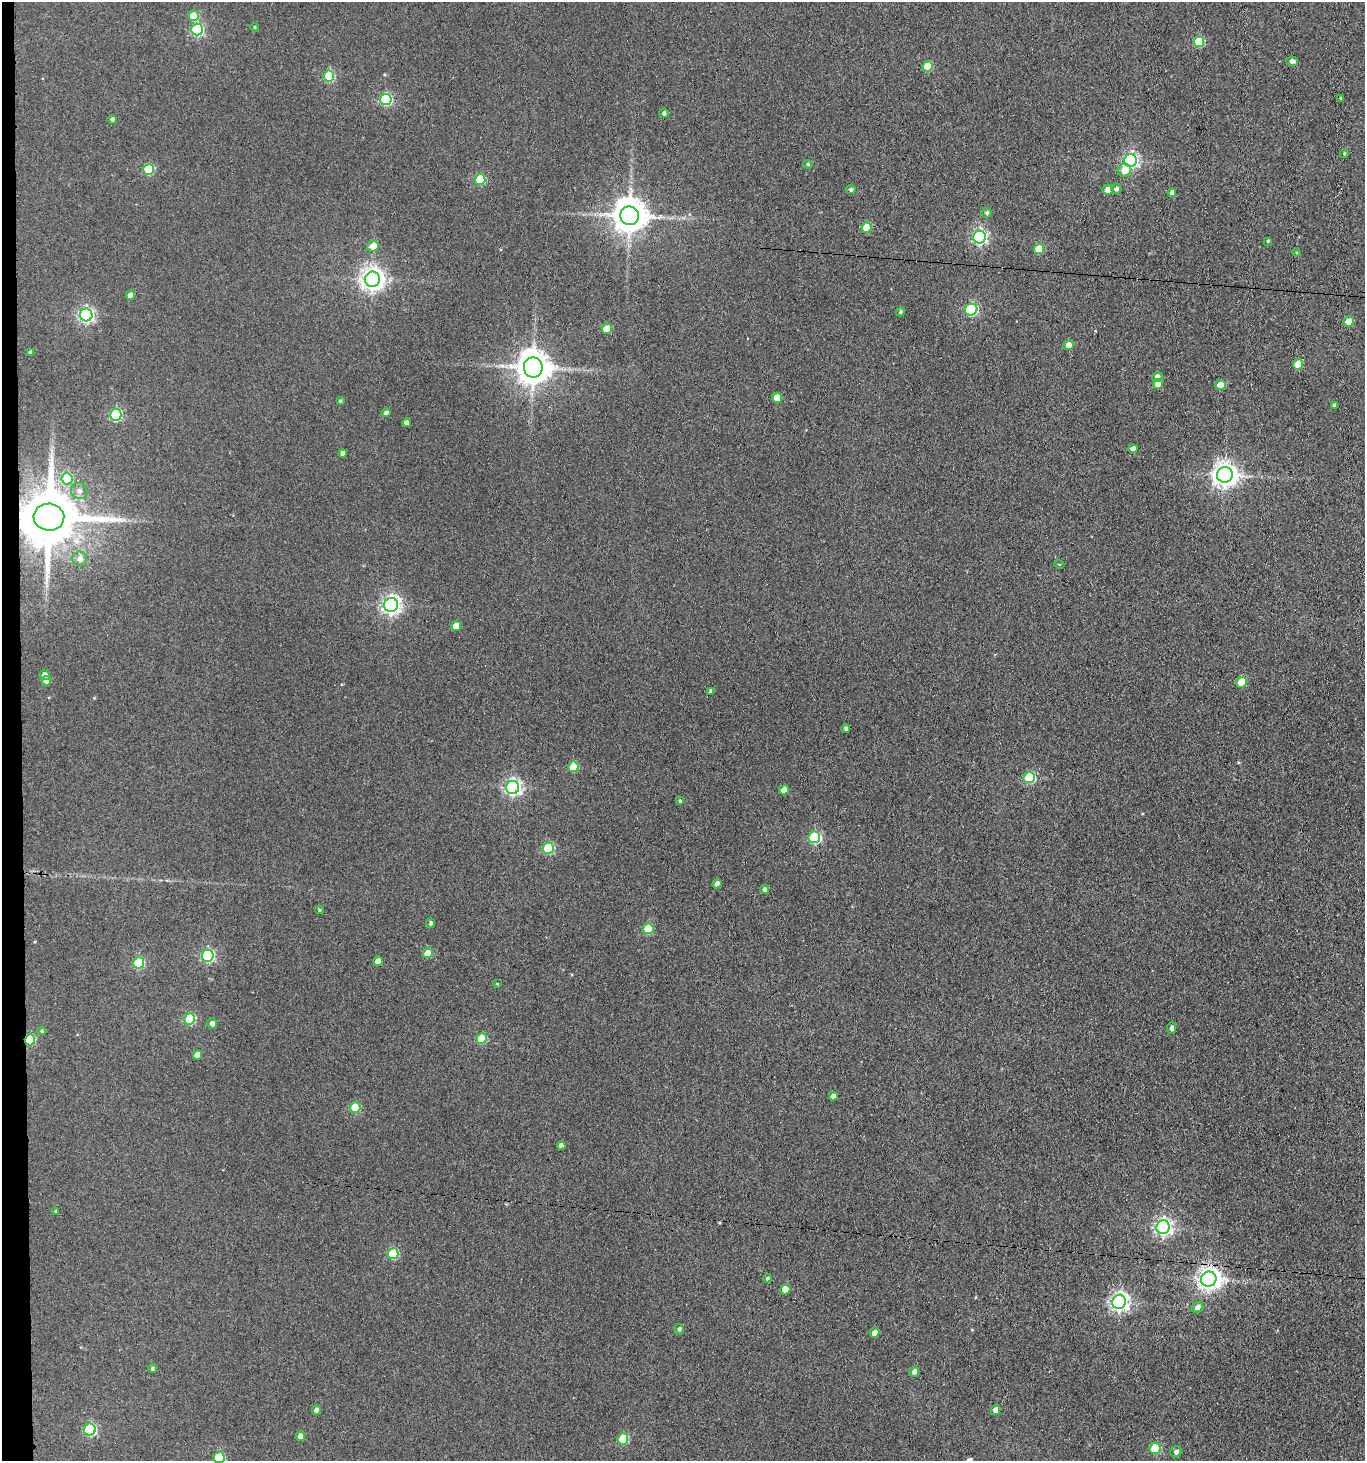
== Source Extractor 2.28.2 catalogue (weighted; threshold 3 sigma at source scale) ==
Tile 4 of 3 x 3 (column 1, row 2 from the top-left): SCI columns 220-1582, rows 1466-2924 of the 4470 x 4389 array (HDU 1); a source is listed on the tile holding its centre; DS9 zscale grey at full resolution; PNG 1367 x 1463 px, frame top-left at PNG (2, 2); each listed source drawn as its Kron ellipse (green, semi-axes under 4 px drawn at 4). Shown black and unused: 2% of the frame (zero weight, under 3 of 4 exposures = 5% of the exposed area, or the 3 px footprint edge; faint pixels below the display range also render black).
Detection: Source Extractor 2.28.2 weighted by HDU 2 'WHT'; one run over the whole footprint, this tile lists its part. Background 0.063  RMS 0.0065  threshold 0.0292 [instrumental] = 3 sigma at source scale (4.5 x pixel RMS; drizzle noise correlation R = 1.50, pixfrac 1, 0.05/0.05 arcsec/px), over >= 5 px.
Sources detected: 113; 1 inside a brighter object's white glare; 1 cosmic-ray / hot-pixel residue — neither listed nor drawn; the other 111 listed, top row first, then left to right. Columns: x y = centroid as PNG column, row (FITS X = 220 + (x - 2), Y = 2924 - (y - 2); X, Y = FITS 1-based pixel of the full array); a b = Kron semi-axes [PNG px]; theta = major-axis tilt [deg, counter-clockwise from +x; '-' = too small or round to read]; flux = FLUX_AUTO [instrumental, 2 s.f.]
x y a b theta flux
193 16 5 5 - 12
255 27 4 4 - 0.63
197 30 6 6 - 76
1199 42 5 5 - 32
1292 61 5 5 - 2.4
927 66 5 5 - 21
329 76 5 5 - 41
1341 98 4 3 - 0.97
386 100 6 5 - 64
664 113 5 4 - 1.2
112 119 4 4 - 1.5
1344 153 4 4 - 0.76
1131 161 6 6 - 130
808 164 5 4 - 0.84
149 169 5 5 - 37
1124 170 7 6 - 7.8
480 179 5 5 - 34
1116 189 5 5 - 1.8
851 190 5 4 - 1.2
1108 190 5 5 - 5.1
1172 193 4 4 - 2.2
987 213 5 5 - 1.6
630 216 9 9 - 1300
867 228 5 5 - 16
980 237 6 6 - 130
1268 241 4 4 - 0.78
373 246 5 5 - 8.1
1039 249 5 5 - 18
1296 252 4 3 - 0.58
372 279 7 7 - 460
130 295 4 4 - 4.3
971 310 6 5 - 65
900 312 4 4 - 0.98
86 315 6 6 - 150
1348 321 5 5 - 7.8
607 329 5 5 - 14
1069 345 5 5 - 5.1
30 353 4 4 - 1.3
1298 364 5 5 - 11
533 368 10 9 - 1200
1157 377 5 5 - 3.9
1158 384 5 5 - 5
1220 385 5 5 - 7
777 398 5 5 - 10
340 401 4 4 - 0.82
1334 405 4 3 - 1.2
386 413 4 3 - 1.7
116 415 6 6 - 69
406 423 4 4 - 2.7
1133 449 5 4 - 3.7
342 453 4 4 - 2.7
1225 475 8 7 - 540
67 479 5 5 - 28
79 491 8 7 - 2.9
49 517 15 13 -7 4200
80 559 7 7 - 3.5
1059 564 5 3 - 0.48
391 605 7 6 - 260
456 626 5 5 - 7
45 675 5 5 - 2.5
46 681 5 4 - 4.1
1241 682 5 5 - 15
711 691 4 4 - 1.7
846 729 4 4 - 1.2
573 767 5 5 - 20
1029 778 6 5 - 42
513 787 6 6 - 180
784 790 5 4 - 6
680 801 4 3 - 0.9
814 837 6 5 - 65
548 848 5 5 - 44
717 884 4 4 - 3.7
764 890 4 4 - 1.5
319 910 4 3 - 0.77
431 923 4 4 - 1.4
648 929 5 5 - 28
428 953 5 5 - 12
208 956 6 6 - 85
378 961 5 4 - 6.4
138 963 6 5 - 47
497 984 4 2 - 0.44
190 1019 5 5 - 43
212 1024 5 4 - 2.4
1172 1028 5 4 - 2.4
42 1031 4 4 - 0.83
482 1038 5 5 - 25
30 1040 5 5 - 33
197 1055 5 4 - 6.5
833 1096 4 4 - 2.4
355 1108 5 5 - 20
561 1145 4 4 - 2.5
56 1211 4 3 - 0.82
1163 1227 7 6 - 210
393 1254 5 5 - 31
767 1278 5 4 - 0.97
1209 1279 8 7 - 460
785 1289 5 5 - 8.9
1119 1302 7 6 - 260
1197 1307 6 5 - 3.1
679 1329 5 4 - 1.5
875 1333 5 4 - 5.4
152 1369 4 4 - 1.1
914 1372 5 4 - 2.7
316 1410 5 4 - 2.8
996 1410 5 4 - 3.9
90 1430 6 6 - 73
301 1436 5 4 - 5.3
623 1439 5 5 - 28
1155 1449 6 5 - 32
1176 1452 6 5 - 2.2
219 1457 5 5 - 33
Overlapping masked pixels (flux is a lower limit): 2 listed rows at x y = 49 517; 30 1040
Isophote crosses this tile's border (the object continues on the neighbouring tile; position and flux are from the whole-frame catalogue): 1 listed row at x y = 219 1457